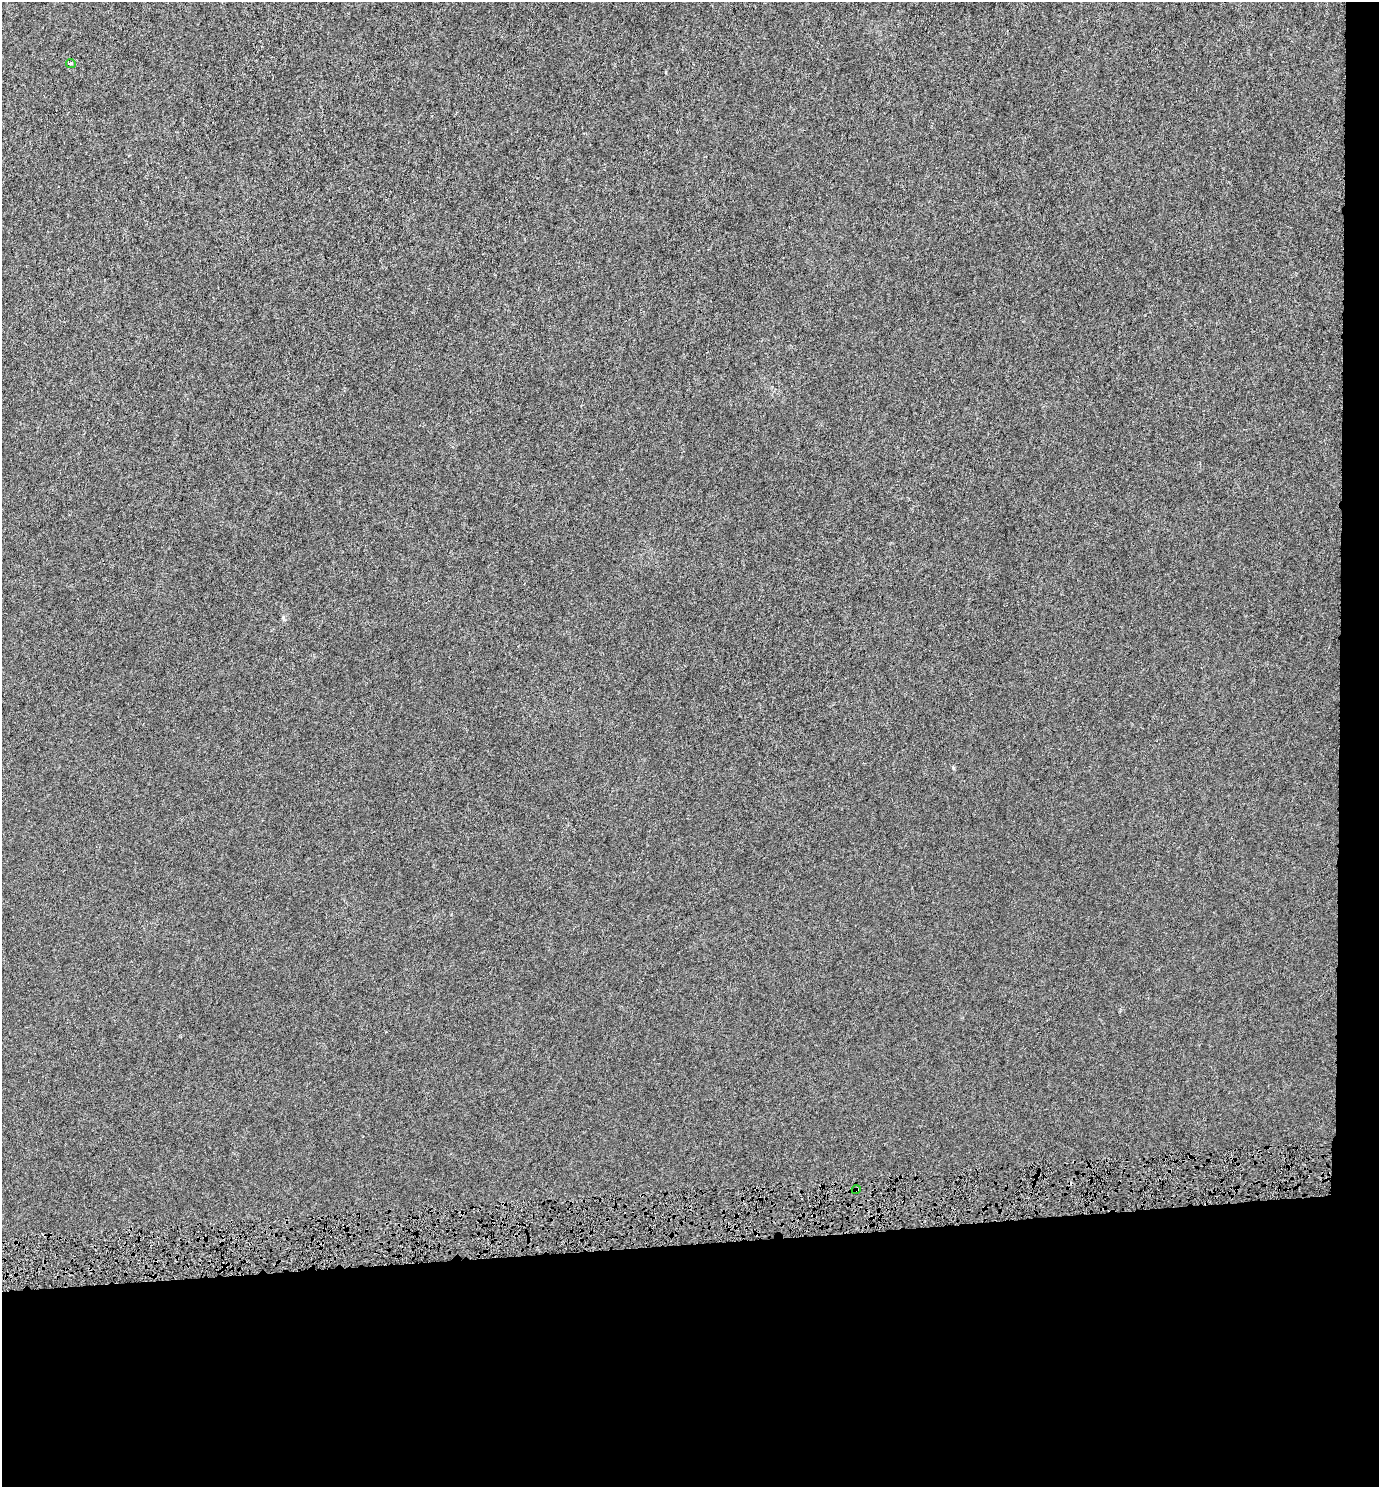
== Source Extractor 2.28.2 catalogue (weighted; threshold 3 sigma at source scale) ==
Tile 9 of 3 x 3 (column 3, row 3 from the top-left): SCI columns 2756-4132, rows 27-1511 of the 4132 x 4505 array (HDU 1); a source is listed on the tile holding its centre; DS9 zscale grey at full resolution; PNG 1381 x 1489 px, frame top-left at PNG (2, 2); each listed source drawn as its Kron ellipse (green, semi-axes under 4 px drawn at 4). Shown black and unused: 19% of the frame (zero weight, under 4 of 8 exposures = <1% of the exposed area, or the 3 px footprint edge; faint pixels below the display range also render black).
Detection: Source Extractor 2.28.2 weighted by HDU 2 'WHT'; one run over the whole footprint, this tile lists its part. Background -6.73e-06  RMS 0.0012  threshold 0.00509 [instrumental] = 3 sigma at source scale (4.09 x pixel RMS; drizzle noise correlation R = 1.36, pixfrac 0.8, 0.0396/0.0396 arcsec/px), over >= 5 px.
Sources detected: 4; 2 cosmic-ray / hot-pixel residue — neither listed nor drawn; the other 2 listed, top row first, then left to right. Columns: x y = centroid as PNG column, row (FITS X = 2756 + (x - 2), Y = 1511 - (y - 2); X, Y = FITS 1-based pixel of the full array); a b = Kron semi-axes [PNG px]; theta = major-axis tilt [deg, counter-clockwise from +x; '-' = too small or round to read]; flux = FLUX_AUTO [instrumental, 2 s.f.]
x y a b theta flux
71 63 5 4 - 0.22
856 1190 4 3 - 0.12
Overlapping masked pixels (flux is a lower limit): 1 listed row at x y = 856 1190